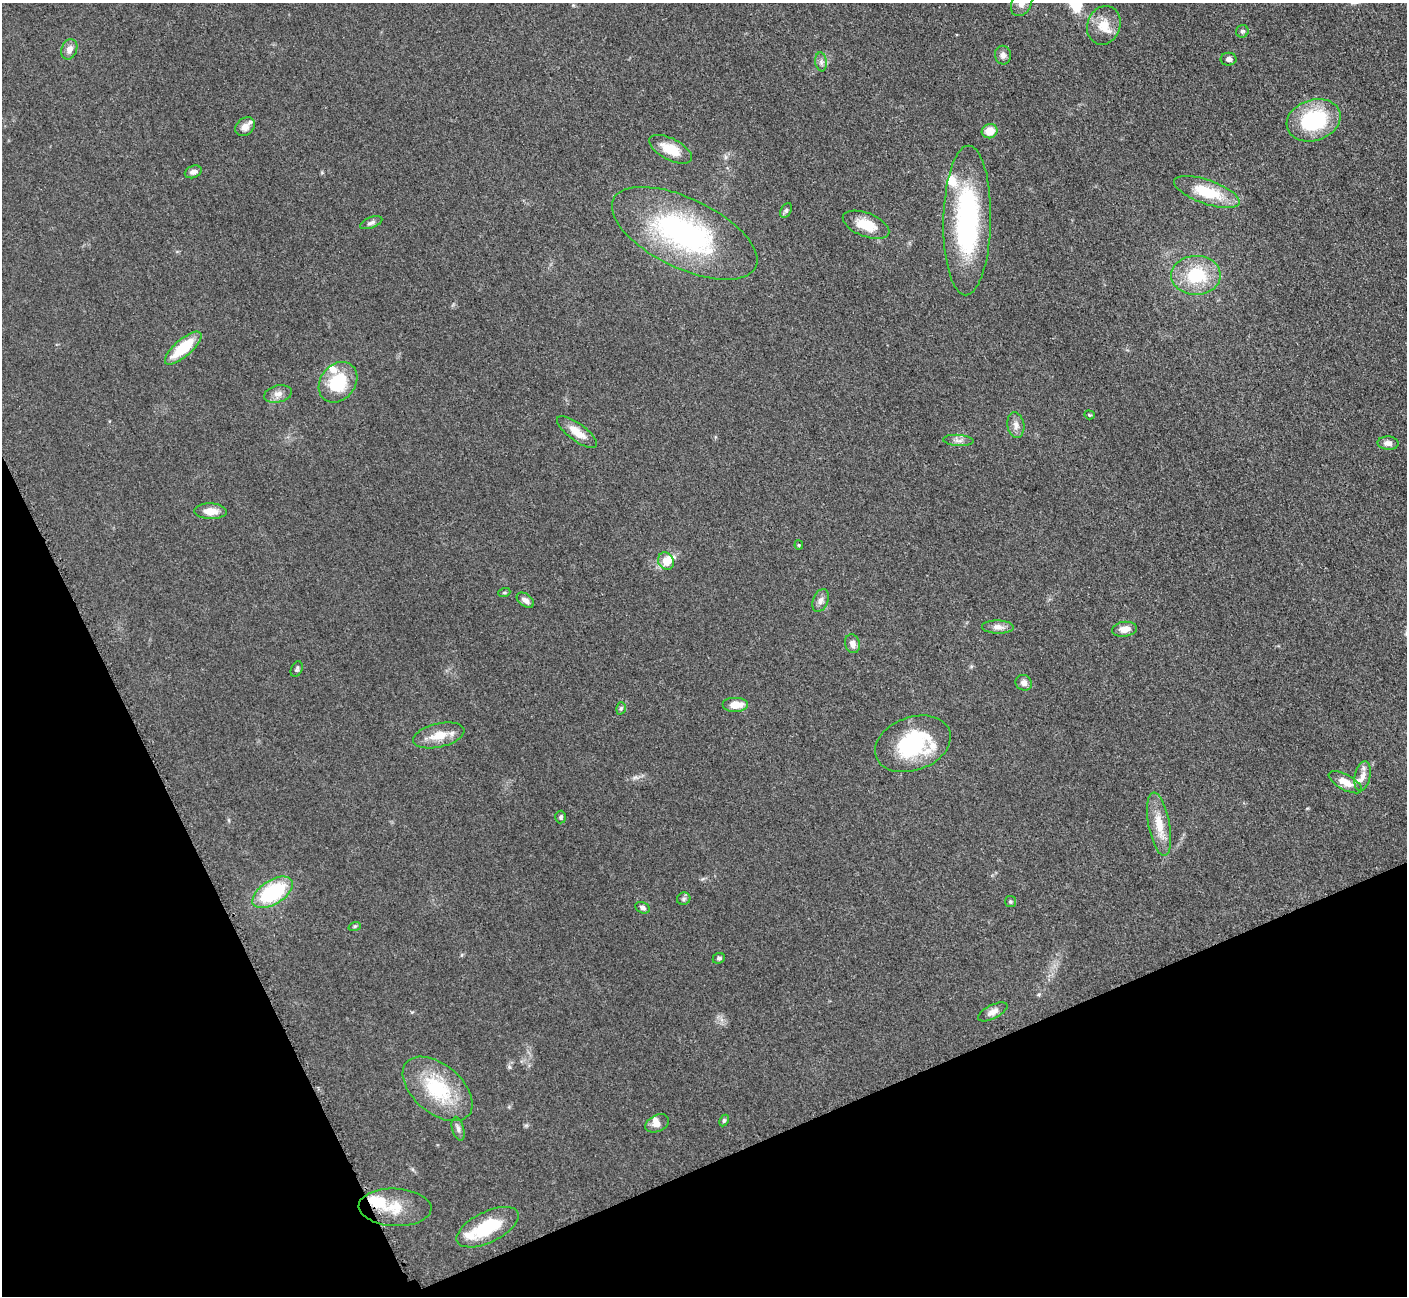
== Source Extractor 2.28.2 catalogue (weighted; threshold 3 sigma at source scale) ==
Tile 14 of 4 x 4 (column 2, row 4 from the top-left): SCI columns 1469-2873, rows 190-1483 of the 5701 x 5665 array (HDU 1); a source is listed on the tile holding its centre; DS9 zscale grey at full resolution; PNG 1409 x 1298 px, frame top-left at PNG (2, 3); each listed source drawn as its Kron ellipse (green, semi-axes under 4 px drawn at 4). Shown black and unused: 22% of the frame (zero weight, under 3 of 5 exposures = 3% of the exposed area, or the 3 px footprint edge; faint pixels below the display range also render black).
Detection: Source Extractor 2.28.2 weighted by HDU 2 'WHT'; one run over the whole footprint, this tile lists its part. Background 0.0532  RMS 0.0059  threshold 0.0266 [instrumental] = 3 sigma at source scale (4.5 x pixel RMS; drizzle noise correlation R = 1.50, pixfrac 1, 0.05/0.05 arcsec/px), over >= 5 px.
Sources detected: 69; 2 inside a brighter object's white glare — neither listed nor drawn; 8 inside a brighter listed object's ellipse — not listed separately; the other 59 listed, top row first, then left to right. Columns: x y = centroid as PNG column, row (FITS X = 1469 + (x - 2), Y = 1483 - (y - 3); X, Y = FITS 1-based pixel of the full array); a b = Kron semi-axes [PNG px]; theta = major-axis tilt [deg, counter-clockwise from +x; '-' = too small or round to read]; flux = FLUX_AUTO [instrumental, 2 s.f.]
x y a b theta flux
1022 3 13 10 62 4.8
1104 25 20 16 69 10
1242 31 6 6 - 1.1
69 49 10 7 69 3.8
1003 55 9 8 - 2.4
1228 59 8 6 0 1.9
821 62 9 6 -82 2
1314 120 27 20 19 49
245 127 11 8 43 3.8
990 131 8 7 - 8.4
671 149 23 10 -27 12
193 172 9 6 21 2.6
1207 192 34 12 -19 23
786 210 8 5 63 1.2
967 220 75 24 89 95
371 223 12 5 21 1.9
866 225 24 11 -21 12
685 233 79 35 -26 120
1196 275 25 19 0 28
183 348 23 8 41 21
338 382 22 17 52 26
278 394 14 8 13 3.5
1089 415 5 4 - 0.66
1016 425 13 8 -81 3.7
577 432 24 8 -36 7.8
958 440 15 5 -4 2.7
1388 443 10 6 -4 3.2
211 511 16 8 -1 6.4
799 545 4 4 - 0.67
666 561 9 7 -60 8
504 593 6 4 19 0.72
525 600 10 6 -37 2.9
820 601 12 7 70 2.8
998 627 16 6 -2 3.4
1124 629 12 7 7 5.1
852 644 9 7 -73 3.5
297 669 8 5 64 1.3
1024 683 8 7 - 2.9
736 704 13 7 0 7.5
621 708 6 4 73 0.94
439 735 26 12 13 9.9
913 744 39 26 20 53
1362 776 15 7 78 4.1
1345 782 18 7 -29 6.8
561 817 6 5 - 1.2
1159 824 32 10 -80 12
273 892 22 12 32 46
684 899 7 6 - 1.3
1010 901 5 5 - 1
643 908 8 5 -25 1.5
355 926 6 4 18 0.79
719 958 6 5 - 1.2
993 1012 16 7 27 3.5
438 1089 41 24 -40 38
724 1120 6 4 63 0.88
657 1123 12 8 25 3.7
458 1129 12 6 -75 2.1
395 1207 36 19 -2 16
487 1227 34 15 26 28
Isophote crosses this tile's border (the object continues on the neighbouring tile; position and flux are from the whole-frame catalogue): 1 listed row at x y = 1022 3